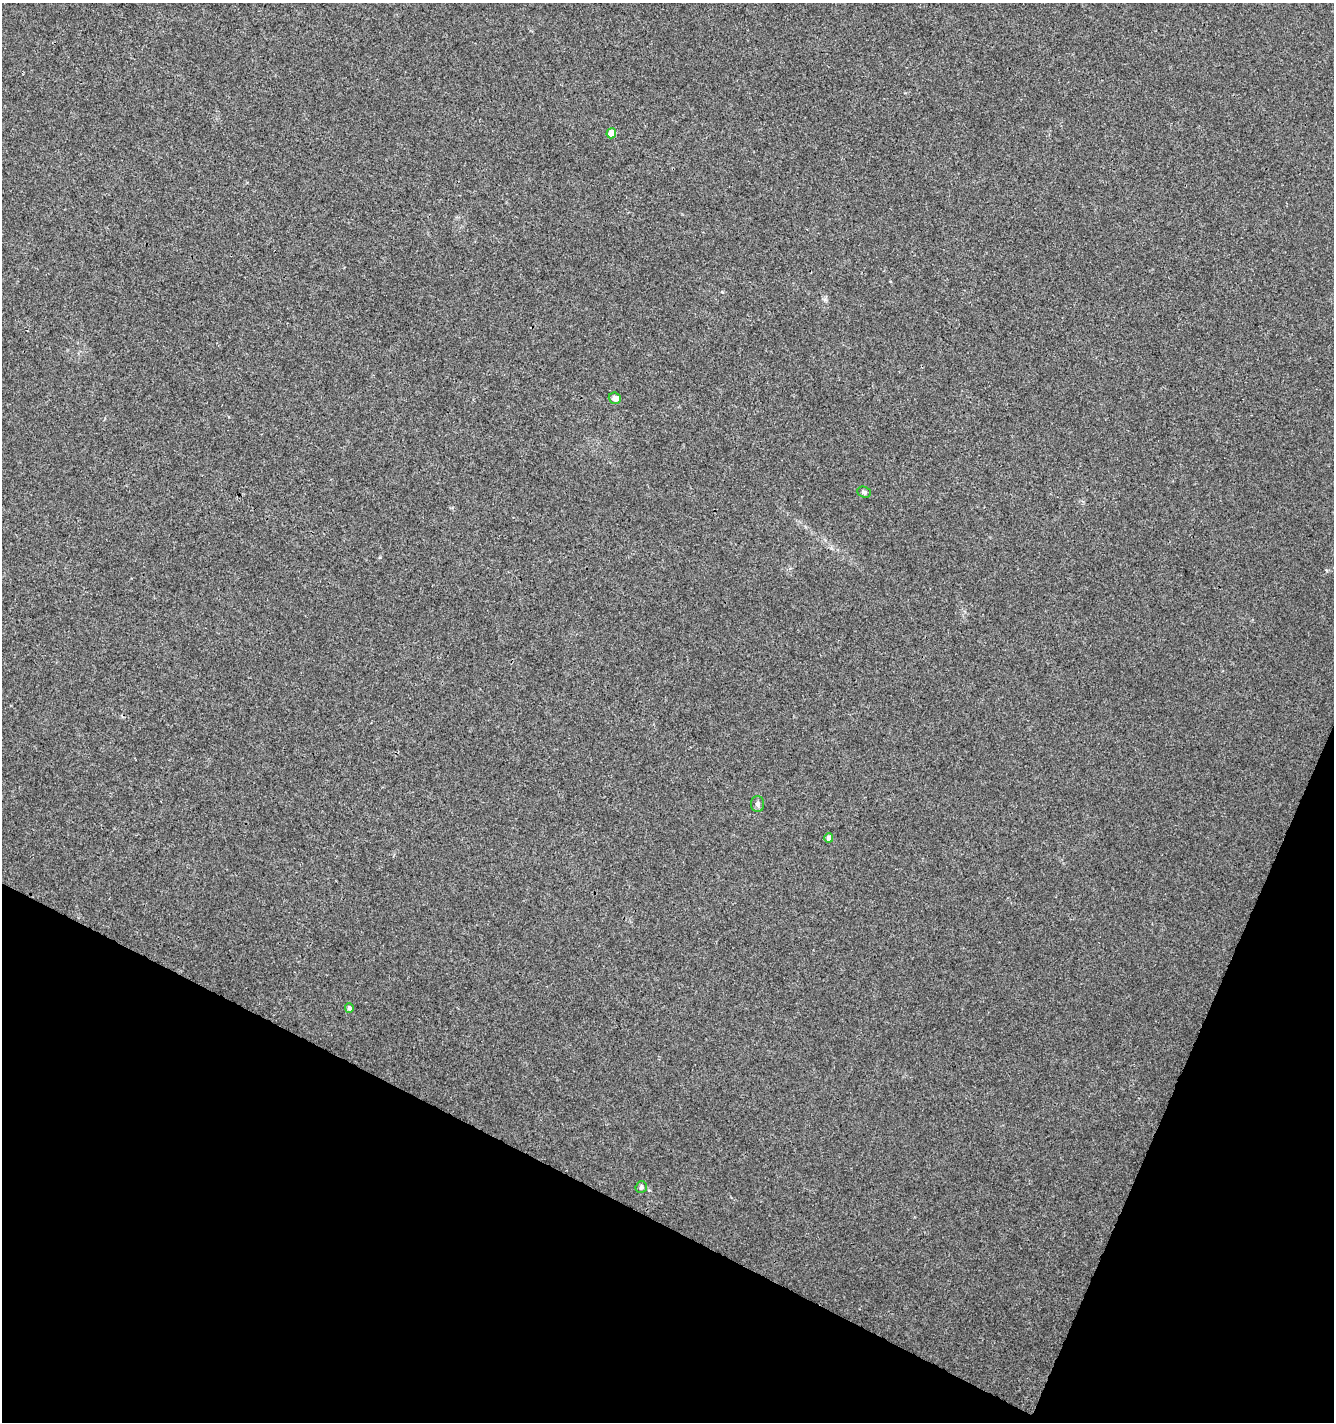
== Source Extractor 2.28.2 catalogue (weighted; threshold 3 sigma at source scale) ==
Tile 15 of 4 x 4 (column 3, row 4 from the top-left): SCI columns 2868-4199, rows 9-1428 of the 5801 x 5691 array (HDU 1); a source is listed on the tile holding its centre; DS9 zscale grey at full resolution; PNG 1336 x 1424 px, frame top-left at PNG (2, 3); each listed source drawn as its Kron ellipse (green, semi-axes under 4 px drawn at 4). Shown black and unused: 21% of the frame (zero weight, under 3 of 4 exposures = <1% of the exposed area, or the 3 px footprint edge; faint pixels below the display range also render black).
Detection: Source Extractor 2.28.2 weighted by HDU 2 'WHT'; one run over the whole footprint, this tile lists its part. Background 0.00456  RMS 0.0031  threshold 0.0139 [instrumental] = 3 sigma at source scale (4.5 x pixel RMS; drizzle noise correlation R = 1.50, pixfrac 1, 0.0396/0.0396 arcsec/px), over >= 5 px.
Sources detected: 7; all 7 listed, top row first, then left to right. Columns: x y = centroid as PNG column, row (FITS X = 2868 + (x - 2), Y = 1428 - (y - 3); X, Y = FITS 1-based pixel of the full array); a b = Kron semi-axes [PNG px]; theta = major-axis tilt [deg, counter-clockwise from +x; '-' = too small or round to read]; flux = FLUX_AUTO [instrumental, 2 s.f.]
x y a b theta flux
611 133 5 5 - 6.2
615 398 6 5 - 2
864 492 7 5 -23 0.76
758 804 8 6 90 0.86
829 838 5 4 - 1.8
349 1008 4 4 - 0.83
641 1187 6 5 - 0.88